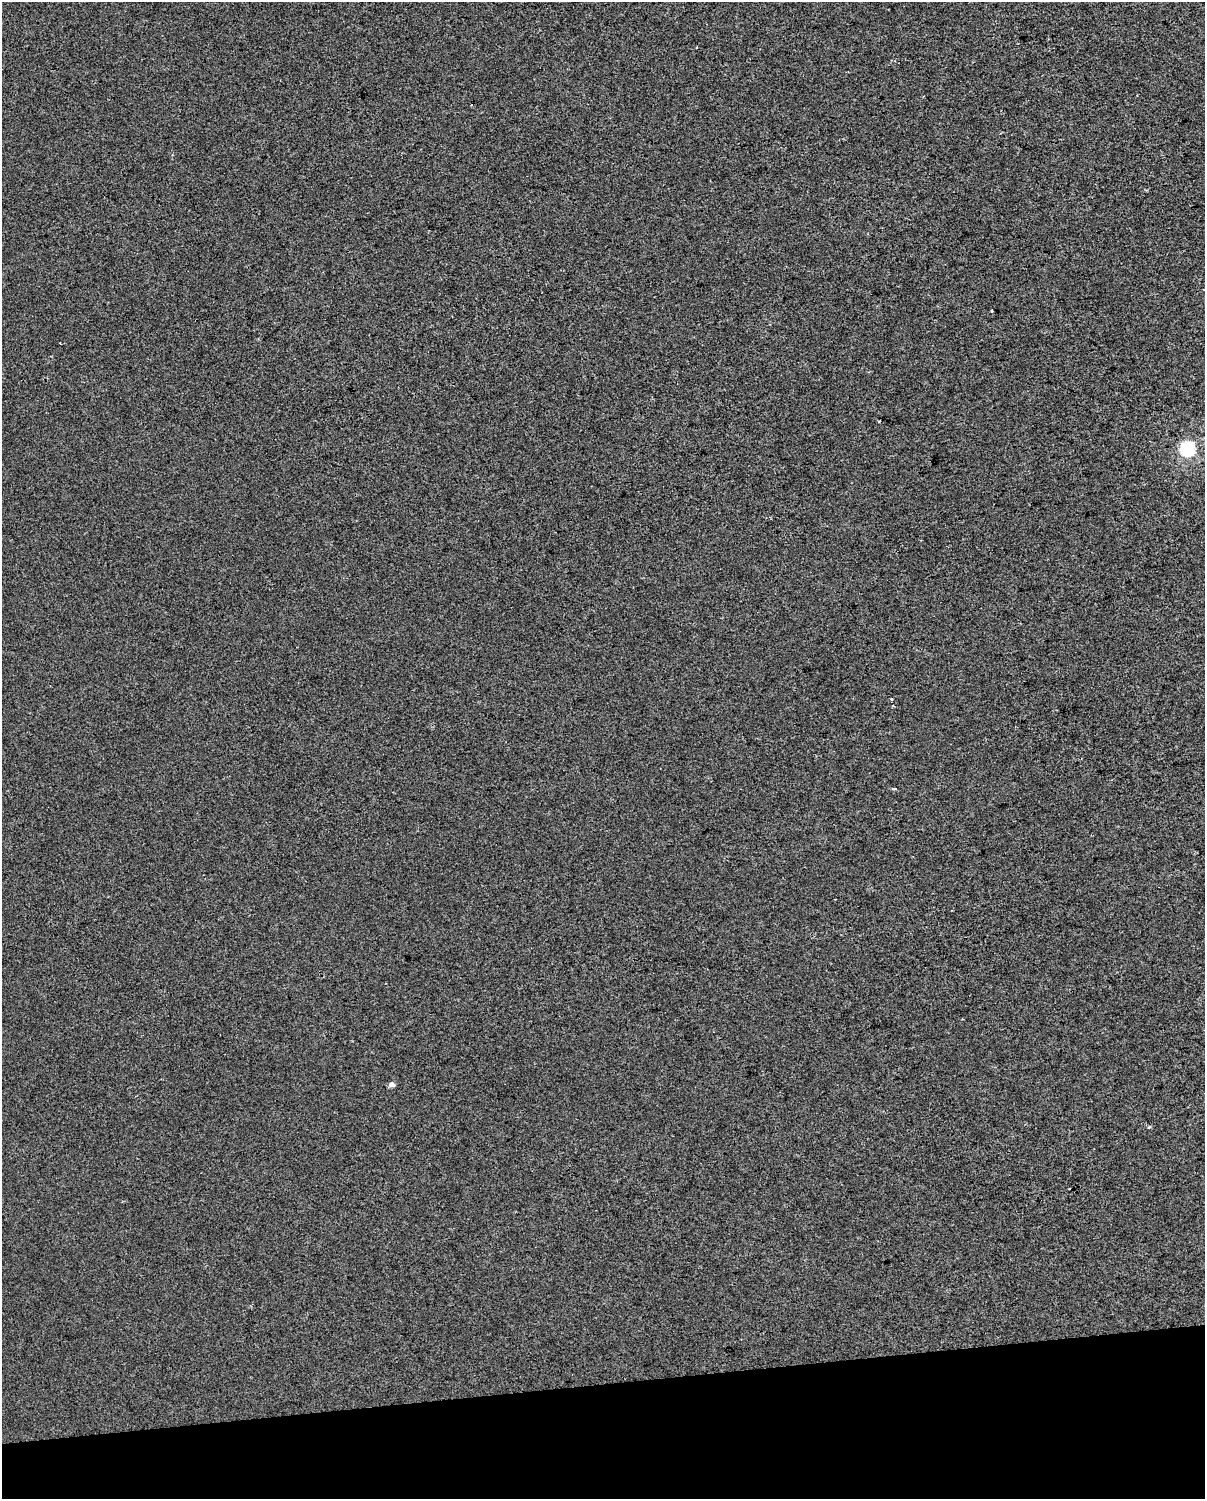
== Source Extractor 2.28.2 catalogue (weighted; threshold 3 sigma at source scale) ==
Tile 10 of 4 x 3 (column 2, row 3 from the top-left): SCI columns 1204-2406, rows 68-1564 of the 4811 x 4580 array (HDU 1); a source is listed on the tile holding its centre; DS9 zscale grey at full resolution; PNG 1207 x 1501 px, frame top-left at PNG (2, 2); no overlay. Shown black and unused: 8% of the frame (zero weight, under 2 of 3 exposures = <1% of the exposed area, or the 3 px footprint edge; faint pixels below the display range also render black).
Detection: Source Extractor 2.28.2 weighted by HDU 2 'WHT'; one run over the whole footprint, this tile lists its part. Background -4.88e-06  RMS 0.0056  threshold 0.0252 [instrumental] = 3 sigma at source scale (4.5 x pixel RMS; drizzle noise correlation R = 1.50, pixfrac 1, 0.0396/0.0396 arcsec/px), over >= 5 px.
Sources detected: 7; all 7 listed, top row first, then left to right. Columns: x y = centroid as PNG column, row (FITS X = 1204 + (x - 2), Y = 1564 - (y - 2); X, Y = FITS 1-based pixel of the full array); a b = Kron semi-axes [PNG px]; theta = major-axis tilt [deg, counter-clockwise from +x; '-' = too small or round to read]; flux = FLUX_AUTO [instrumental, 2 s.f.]
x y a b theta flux
992 311 3 3 - 2.6
879 421 3 2 - 0.62
1187 449 6 6 - 110
891 699 3 3 - 0.65
893 789 3 3 - 1.4
391 1084 5 4 - 3.7
1149 1127 5 3 - 0.56